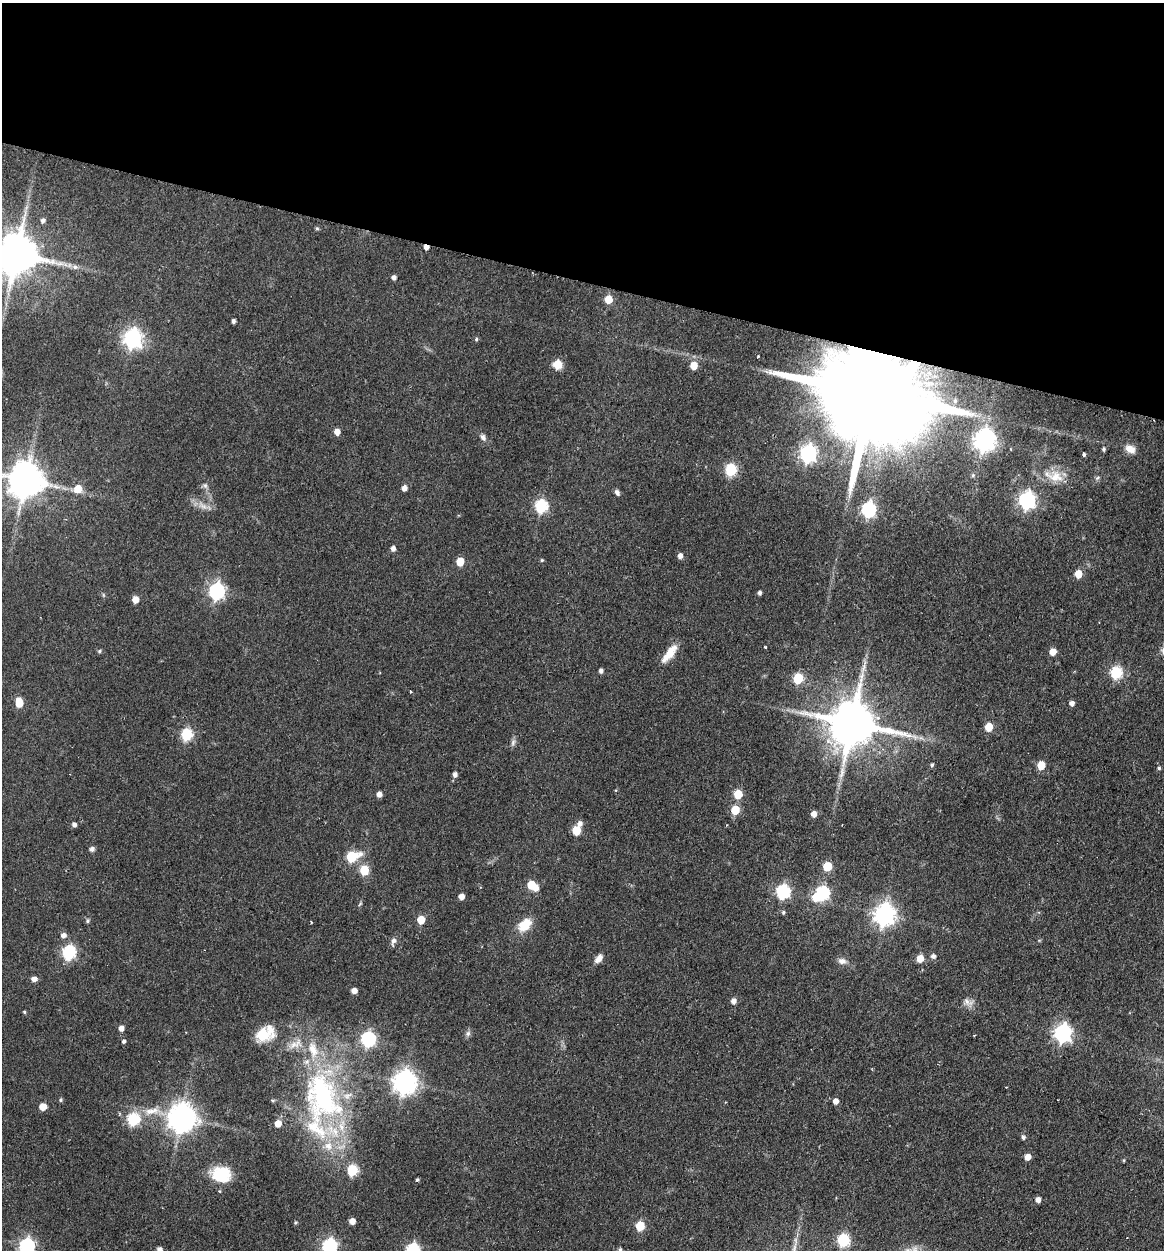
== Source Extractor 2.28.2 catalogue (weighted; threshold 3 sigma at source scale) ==
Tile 2 of 4 x 4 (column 2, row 1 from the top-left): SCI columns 1461-2622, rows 3761-5008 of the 5126 x 5023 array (HDU 1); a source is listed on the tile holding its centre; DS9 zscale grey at full resolution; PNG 1166 x 1252 px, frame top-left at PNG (2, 3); no overlay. Shown black and unused: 22% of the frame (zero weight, under 2 of 3 exposures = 3% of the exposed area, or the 3 px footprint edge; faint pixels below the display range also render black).
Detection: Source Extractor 2.28.2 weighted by HDU 2 'WHT'; one run over the whole footprint, this tile lists its part. Background 0.177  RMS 0.0078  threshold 0.0351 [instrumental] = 3 sigma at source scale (4.5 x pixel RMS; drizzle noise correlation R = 1.50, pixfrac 1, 0.05/0.05 arcsec/px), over >= 5 px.
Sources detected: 132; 1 inside a brighter object's white glare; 1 cosmic-ray / hot-pixel residue — not listed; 6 inside a brighter listed object's ellipse — not listed separately; the other 124 listed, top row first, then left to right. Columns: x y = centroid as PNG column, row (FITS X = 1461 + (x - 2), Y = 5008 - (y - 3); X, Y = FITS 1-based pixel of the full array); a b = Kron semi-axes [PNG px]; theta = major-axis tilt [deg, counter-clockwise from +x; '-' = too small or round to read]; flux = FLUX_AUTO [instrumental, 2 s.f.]
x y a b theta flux
43 221 6 5 - 2.4
317 228 5 5 - 1
16 254 12 12 - 2900
75 267 9 6 -9 3.1
394 277 4 4 - 2.6
608 299 5 5 - 19
233 321 4 3 - 2.1
132 338 7 7 - 330
476 339 5 5 - 1.3
558 364 11 10 - 8.1
694 365 5 5 - 17
870 393 66 19 -14 34000
337 432 5 5 - 6.8
483 437 9 6 -54 2.8
985 440 8 7 - 530
1104 449 4 4 - 1.5
1130 449 12 8 -28 6.8
808 454 7 6 - 240
1084 454 4 3 - 1.4
731 470 6 5 - 77
973 475 6 5 - 1.3
1056 477 22 16 -11 16
1097 478 6 4 44 1.3
26 480 11 10 - 1800
205 485 7 5 -69 1.9
404 488 5 5 - 4.2
78 489 6 6 - 14
617 492 8 5 -55 2.3
1027 500 7 6 - 250
203 506 10 7 -16 4.2
541 506 6 6 - 100
869 510 7 6 - 160
393 549 5 4 - 3.4
680 556 5 5 - 3.7
542 560 5 4 - 0.95
460 562 5 5 - 20
1078 574 5 5 - 16
216 591 7 6 - 230
759 593 4 4 - 2
135 600 5 5 - 9.3
765 647 3 3 - 1.1
99 651 5 4 - 1.3
1053 652 5 5 - 9.3
669 653 26 9 52 12
601 671 4 4 - 2.4
1116 673 6 6 - 80
798 678 6 5 - 47
410 691 3 2 - 0.91
19 703 7 5 -80 19
1072 703 5 5 - 3.3
852 723 15 12 -14 4000
989 727 5 5 - 21
187 734 6 6 - 73
513 742 11 6 75 2.4
932 765 4 4 - 1.3
1041 765 5 5 - 17
1159 768 4 4 - 1.1
455 775 5 5 - 3.2
379 794 5 4 - 4
738 794 5 5 - 27
735 810 5 5 - 28
814 814 5 5 - 5.2
580 824 6 6 - 3.5
74 825 5 4 - 2.7
576 830 6 5 - 30
92 849 5 5 - 2.9
351 857 7 6 - 50
827 866 6 5 - 30
364 870 6 5 - 34
531 885 6 5 - 22
783 892 6 6 - 130
822 893 7 6 - 110
461 897 5 5 - 5.9
783 912 5 5 - 1.3
884 915 8 7 - 450
421 920 5 5 - 18
87 921 6 5 - 1.4
525 925 18 11 45 15
63 935 6 6 - 3.6
393 941 12 6 76 2.9
69 952 7 6 - 130
933 956 6 5 - 2.6
599 958 11 6 49 4.6
920 959 6 5 - 11
842 961 11 8 -17 3.9
34 979 5 5 - 4.4
354 991 5 4 - 5.1
734 1001 5 5 - 4.1
968 1002 16 8 -30 4.8
24 1012 4 3 - 0.89
121 1028 5 5 - 4.7
468 1033 8 6 74 2.1
1063 1033 7 7 - 290
262 1034 18 14 -15 18
974 1035 2 2 - 0.77
368 1039 7 6 - 160
123 1041 4 4 - 1.6
405 1082 8 8 - 670
323 1097 73 46 -76 170
60 1100 5 5 - 1
273 1100 5 4 - 0.91
835 1101 5 5 - 5.3
43 1107 5 5 - 12
152 1111 26 10 10 14
182 1118 9 9 - 1000
133 1119 6 6 - 84
278 1123 5 5 - 10
1023 1137 5 5 - 2
1027 1157 5 4 - 7.3
1124 1160 5 3 - 0.74
352 1170 6 6 - 50
221 1174 22 17 -8 26
417 1180 4 4 - 1.1
1038 1200 5 5 - 3.8
352 1221 5 5 - 6.8
295 1223 4 4 - 0.96
640 1226 6 5 - 30
796 1240 7 4 -71 1.6
843 1240 6 6 - 81
27 1246 7 6 - 180
329 1246 7 6 - 170
159 1249 5 4 - 2.9
620 1249 5 4 - 1.2
413 1250 6 6 - 130
Overlapping masked pixels (flux is a lower limit): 2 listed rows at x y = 870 393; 852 723
Isophote crosses this tile's border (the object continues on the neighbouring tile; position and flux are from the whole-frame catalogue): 7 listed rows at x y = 16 254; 26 480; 27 1246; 329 1246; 159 1249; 620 1249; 413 1250